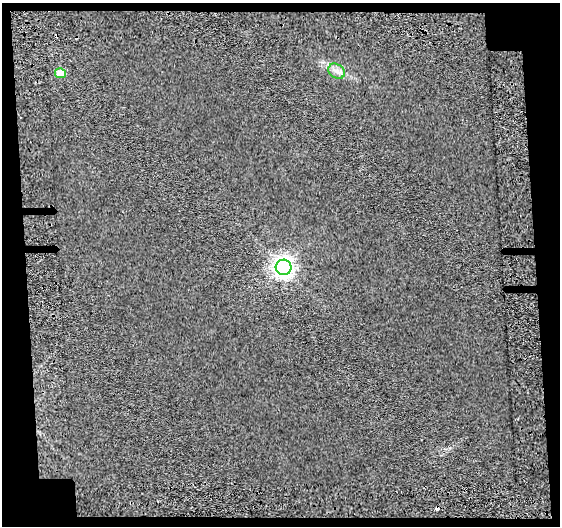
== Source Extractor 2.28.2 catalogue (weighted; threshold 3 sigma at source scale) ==
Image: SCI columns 33-590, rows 36-559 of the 622 x 596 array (HDU 1 of 3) = the unmasked area's bounding box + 8 px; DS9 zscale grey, full resolution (1 PNG px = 1 image px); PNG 562 x 528 px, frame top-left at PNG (2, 3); each listed source drawn as its Kron ellipse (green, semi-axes under 4 px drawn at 4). Shown black and unused: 13% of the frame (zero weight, under 3 of 5 exposures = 23% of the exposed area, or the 3 px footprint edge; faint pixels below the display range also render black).
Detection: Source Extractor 2.28.2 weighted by HDU 2 'WHT'. Background 0.0177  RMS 0.0086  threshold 0.0387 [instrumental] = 3 sigma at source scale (4.5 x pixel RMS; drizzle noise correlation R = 1.50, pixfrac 1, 0.0396/0.0396 arcsec/px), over >= 5 px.
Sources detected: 4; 1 cosmic-ray / hot-pixel residue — neither listed nor drawn; the other 3 listed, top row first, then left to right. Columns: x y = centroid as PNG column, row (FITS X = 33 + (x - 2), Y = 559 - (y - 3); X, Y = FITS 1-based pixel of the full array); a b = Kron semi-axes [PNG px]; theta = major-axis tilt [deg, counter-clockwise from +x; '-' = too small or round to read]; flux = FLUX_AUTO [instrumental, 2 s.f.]
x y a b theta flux
337 71 9 6 -35 3.5
60 73 5 5 - 16
283 267 8 7 - 500